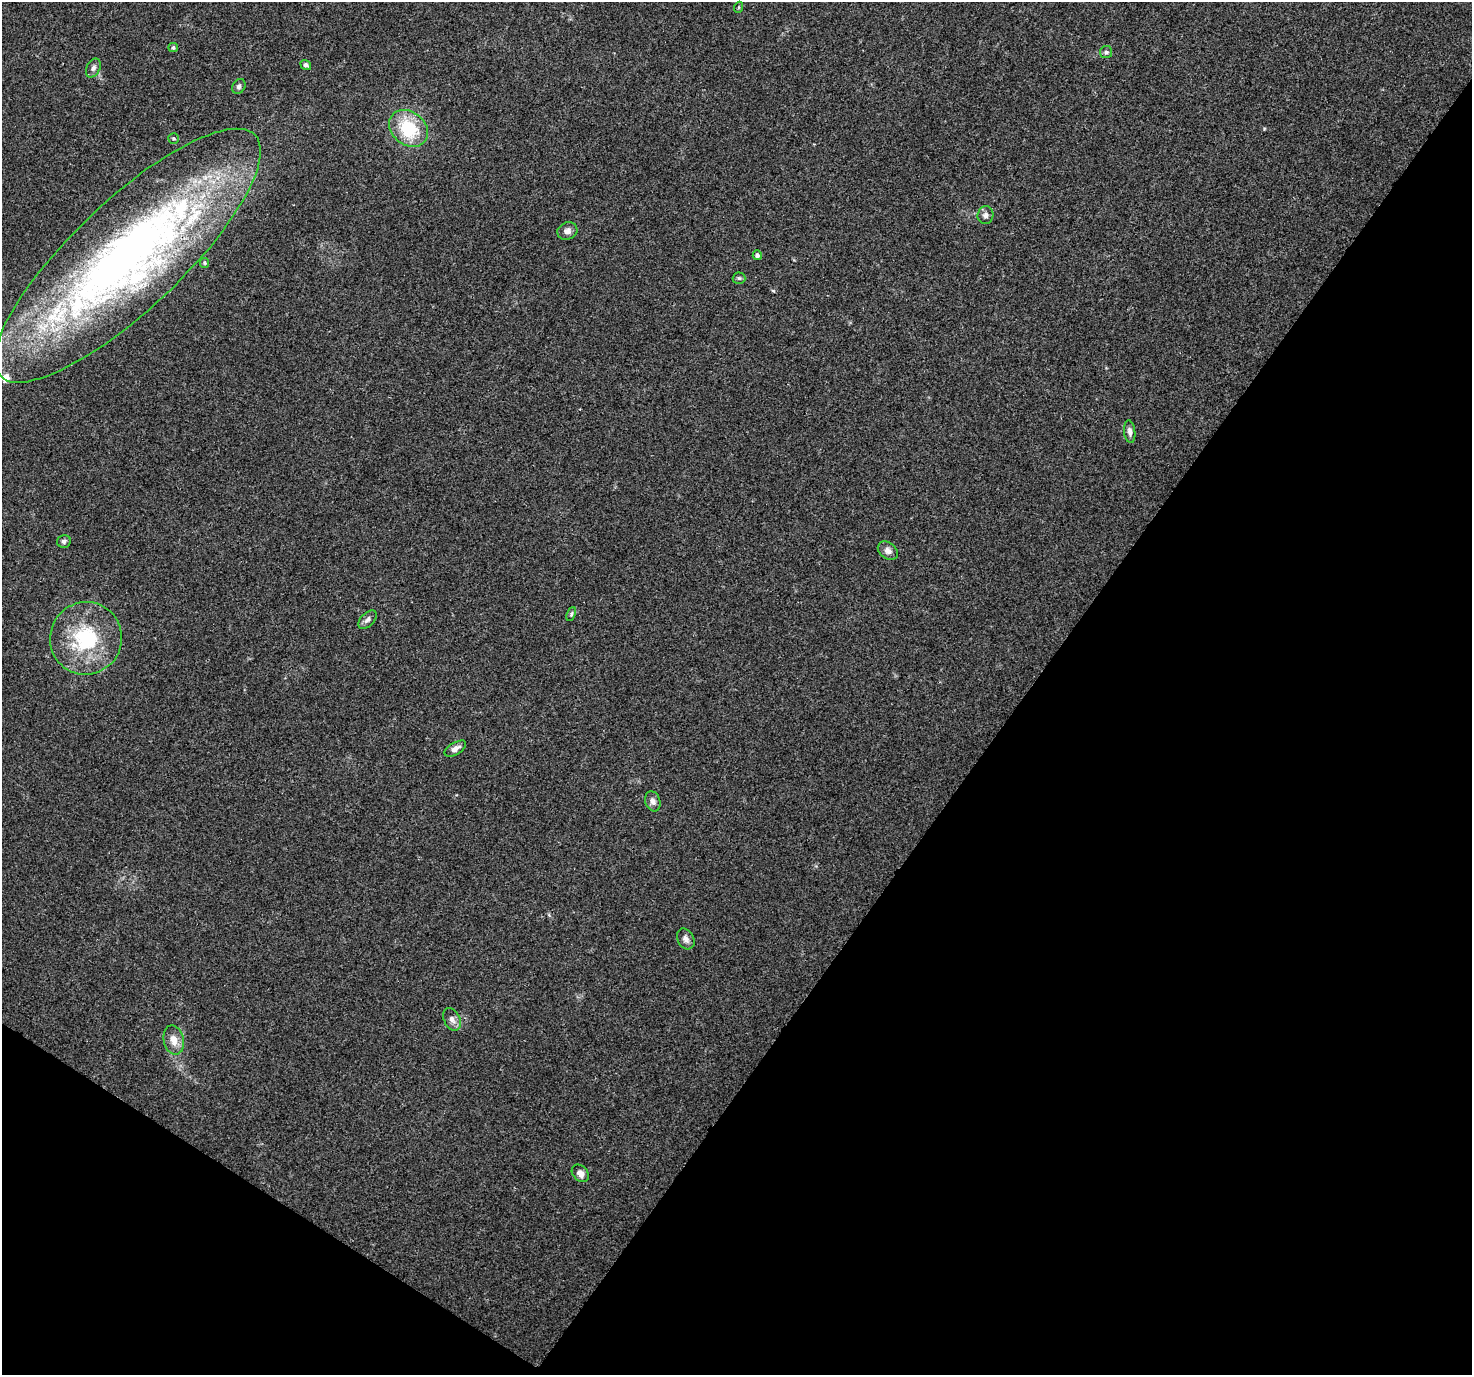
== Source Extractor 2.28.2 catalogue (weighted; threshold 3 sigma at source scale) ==
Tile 15 of 4 x 4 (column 3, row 4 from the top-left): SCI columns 2975-4444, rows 236-1608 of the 5958 x 6028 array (HDU 1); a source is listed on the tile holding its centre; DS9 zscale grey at full resolution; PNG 1474 x 1377 px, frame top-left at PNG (2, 2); each listed source drawn as its Kron ellipse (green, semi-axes under 4 px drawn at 4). Shown black and unused: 35% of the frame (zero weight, under 3 of 4 exposures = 5% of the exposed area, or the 3 px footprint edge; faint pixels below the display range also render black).
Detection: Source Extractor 2.28.2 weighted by HDU 2 'WHT'; one run over the whole footprint, this tile lists its part. Background 0.0157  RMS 0.0026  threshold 0.0117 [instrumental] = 3 sigma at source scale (4.5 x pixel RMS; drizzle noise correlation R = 1.50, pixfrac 1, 0.0396/0.0396 arcsec/px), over >= 5 px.
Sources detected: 28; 2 inside a brighter listed object's ellipse — not listed separately; the other 26 listed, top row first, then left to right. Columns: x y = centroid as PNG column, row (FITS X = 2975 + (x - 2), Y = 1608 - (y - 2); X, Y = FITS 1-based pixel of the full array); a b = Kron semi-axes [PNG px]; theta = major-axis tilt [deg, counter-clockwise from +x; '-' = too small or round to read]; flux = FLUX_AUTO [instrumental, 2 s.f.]
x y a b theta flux
739 7 5 3 - 0.25
173 48 5 4 - 0.55
1106 52 6 6 - 0.59
306 65 6 4 -38 0.89
93 68 10 6 62 0.92
239 86 8 6 56 0.72
408 128 21 16 -39 13
174 138 5 5 - 0.38
985 215 9 8 - 1
567 231 10 8 24 1.3
757 255 5 4 - 0.75
128 256 175 54 43 190
205 263 5 4 - 0.33
739 278 6 6 - 0.48
1130 432 11 5 -84 1.1
64 541 7 6 - 0.64
888 551 11 8 -37 1.4
571 614 7 4 69 0.43
367 620 11 6 46 0.97
86 638 36 36 - 20
455 749 12 6 31 1.3
653 801 10 7 -71 1.3
686 939 11 8 -61 1.3
452 1019 12 8 -64 1.4
174 1040 15 10 -78 2.8
580 1173 10 7 -47 1.5
Overlapping masked pixels (flux is a lower limit): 1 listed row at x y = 128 256